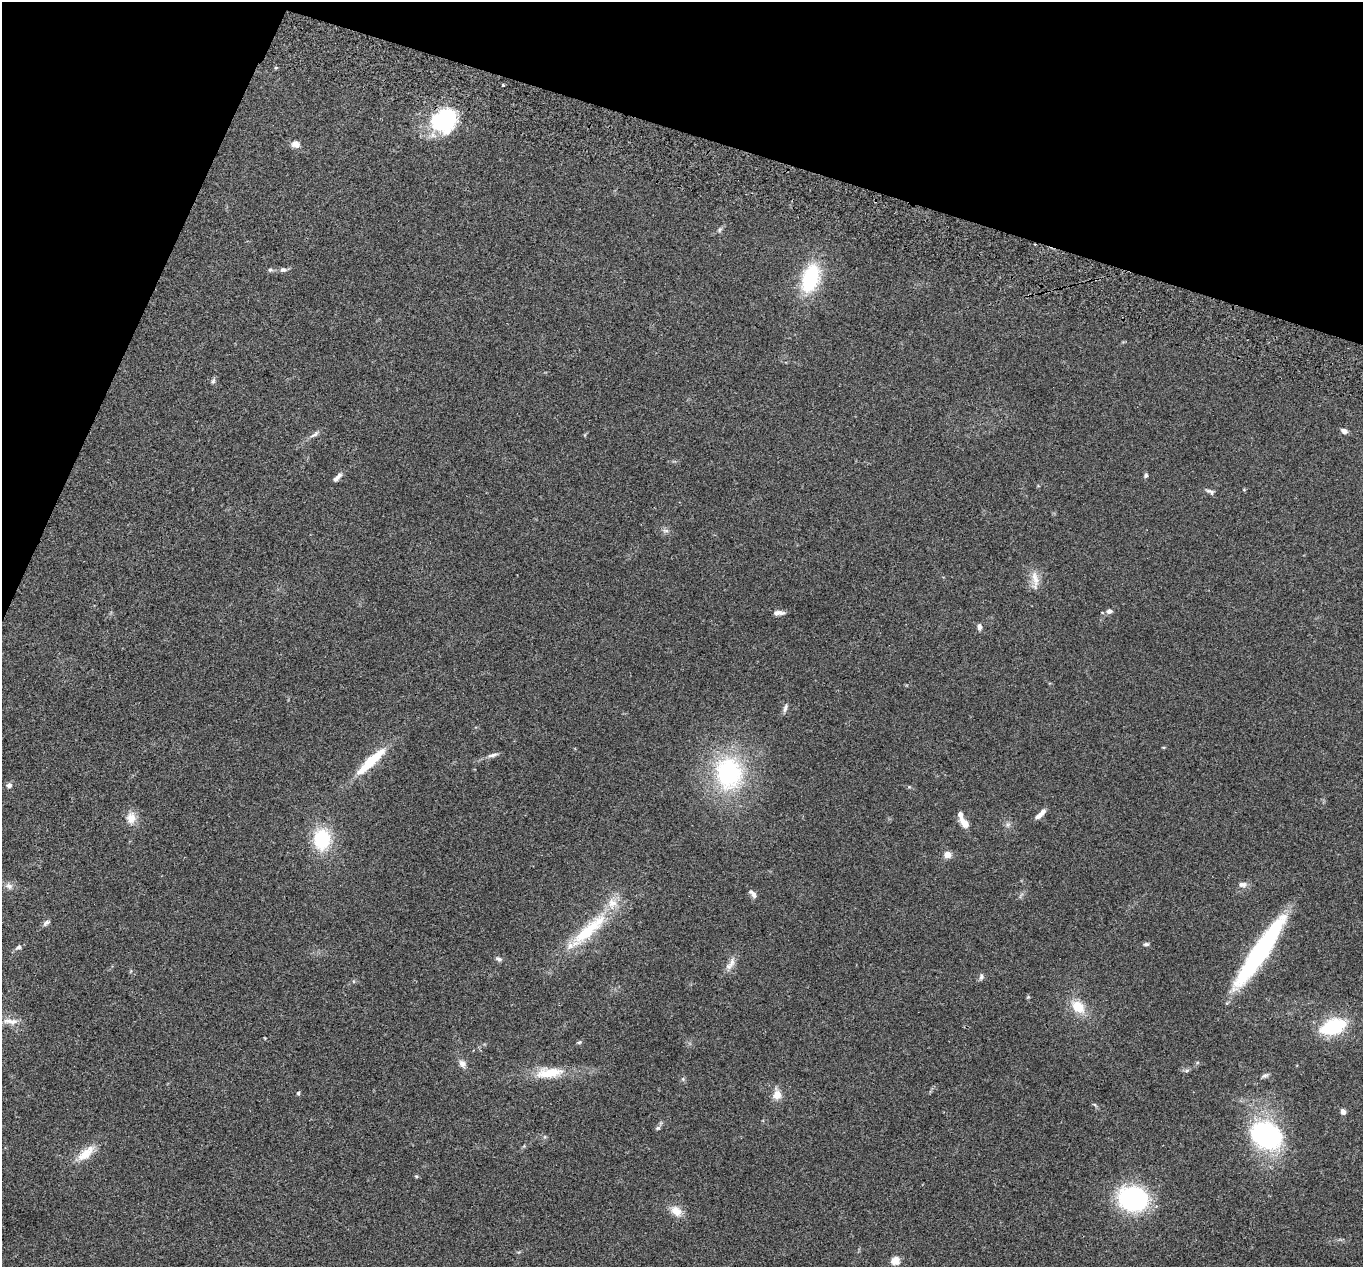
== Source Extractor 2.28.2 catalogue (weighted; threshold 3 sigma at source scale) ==
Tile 2 of 4 x 4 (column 2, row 1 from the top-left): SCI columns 1388-2748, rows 3988-5252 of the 5499 x 5574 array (HDU 1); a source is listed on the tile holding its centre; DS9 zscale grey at full resolution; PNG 1365 x 1269 px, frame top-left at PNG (2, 2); no overlay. Shown black and unused: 16% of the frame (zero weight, under 2 of 3 exposures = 3% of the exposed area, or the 3 px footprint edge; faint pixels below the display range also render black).
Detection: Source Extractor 2.28.2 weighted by HDU 2 'WHT'; one run over the whole footprint, this tile lists its part. Background 0.0941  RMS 0.0088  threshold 0.0396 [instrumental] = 3 sigma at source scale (4.5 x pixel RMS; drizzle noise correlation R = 1.50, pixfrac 1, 0.05/0.05 arcsec/px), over >= 5 px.
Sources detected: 66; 1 cosmic-ray / hot-pixel residue — not listed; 3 inside a brighter listed object's ellipse — not listed separately; the other 62 listed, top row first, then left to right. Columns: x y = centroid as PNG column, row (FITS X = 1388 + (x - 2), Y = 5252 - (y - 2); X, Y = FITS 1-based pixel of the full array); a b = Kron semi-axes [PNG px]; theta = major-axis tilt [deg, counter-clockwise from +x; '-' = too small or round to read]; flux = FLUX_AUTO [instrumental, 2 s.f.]
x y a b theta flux
276 68 5 3 - 0.81
503 85 3 2 - 1.1
445 120 31 24 43 75
296 144 11 8 -17 5
720 230 8 5 53 1.9
270 270 6 6 - 1.6
283 270 9 6 -9 2.7
810 278 29 16 73 64
213 381 8 5 74 1.8
1344 431 9 6 -27 2.8
314 434 15 5 34 3.5
585 435 5 3 - 0.77
1146 475 6 5 - 1.4
337 477 14 5 48 4.2
1210 491 13 6 -22 2.7
666 531 9 4 -1 2.1
1035 580 30 9 -84 9.2
1109 611 8 6 5 3.4
778 613 13 5 1 4.1
979 627 8 6 -88 3
785 708 12 5 77 2.7
493 755 13 5 16 3.5
371 761 45 10 43 33
729 773 40 33 -83 110
9 785 7 6 - 2.9
1042 812 11 6 48 4.1
131 818 16 13 83 9.4
964 823 11 6 -48 10
1008 825 8 6 69 2.6
322 839 19 15 87 51
947 855 5 4 - 18
1242 884 11 7 -6 4.3
9 886 11 8 -23 4.1
753 894 13 6 -51 3.6
46 923 12 6 36 2.5
588 931 69 16 43 56
1146 944 7 4 7 1.7
18 947 9 6 38 2.5
1260 952 73 13 56 160
499 959 8 5 -26 2.3
730 964 22 8 57 6.7
981 977 9 6 84 2.1
1028 997 4 4 - 0.97
1078 1007 19 13 -44 18
10 1021 23 8 -5 8.2
1333 1027 21 12 18 62
579 1042 6 5 - 1.4
462 1064 11 9 -56 4.3
549 1073 37 13 5 25
1265 1075 10 5 24 2.1
683 1079 5 5 - 1.2
298 1093 5 4 - 1.3
777 1094 14 11 85 8
1095 1105 8 4 -45 1.3
1343 1111 7 6 - 3.1
658 1128 7 5 16 1.7
1266 1135 29 23 -32 140
86 1154 29 12 41 15
416 1176 6 3 -18 0.97
1132 1199 19 16 -13 150
676 1211 15 11 -43 10
895 1260 5 5 - 34
Overlapping masked pixels (flux is a lower limit): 1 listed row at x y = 445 120